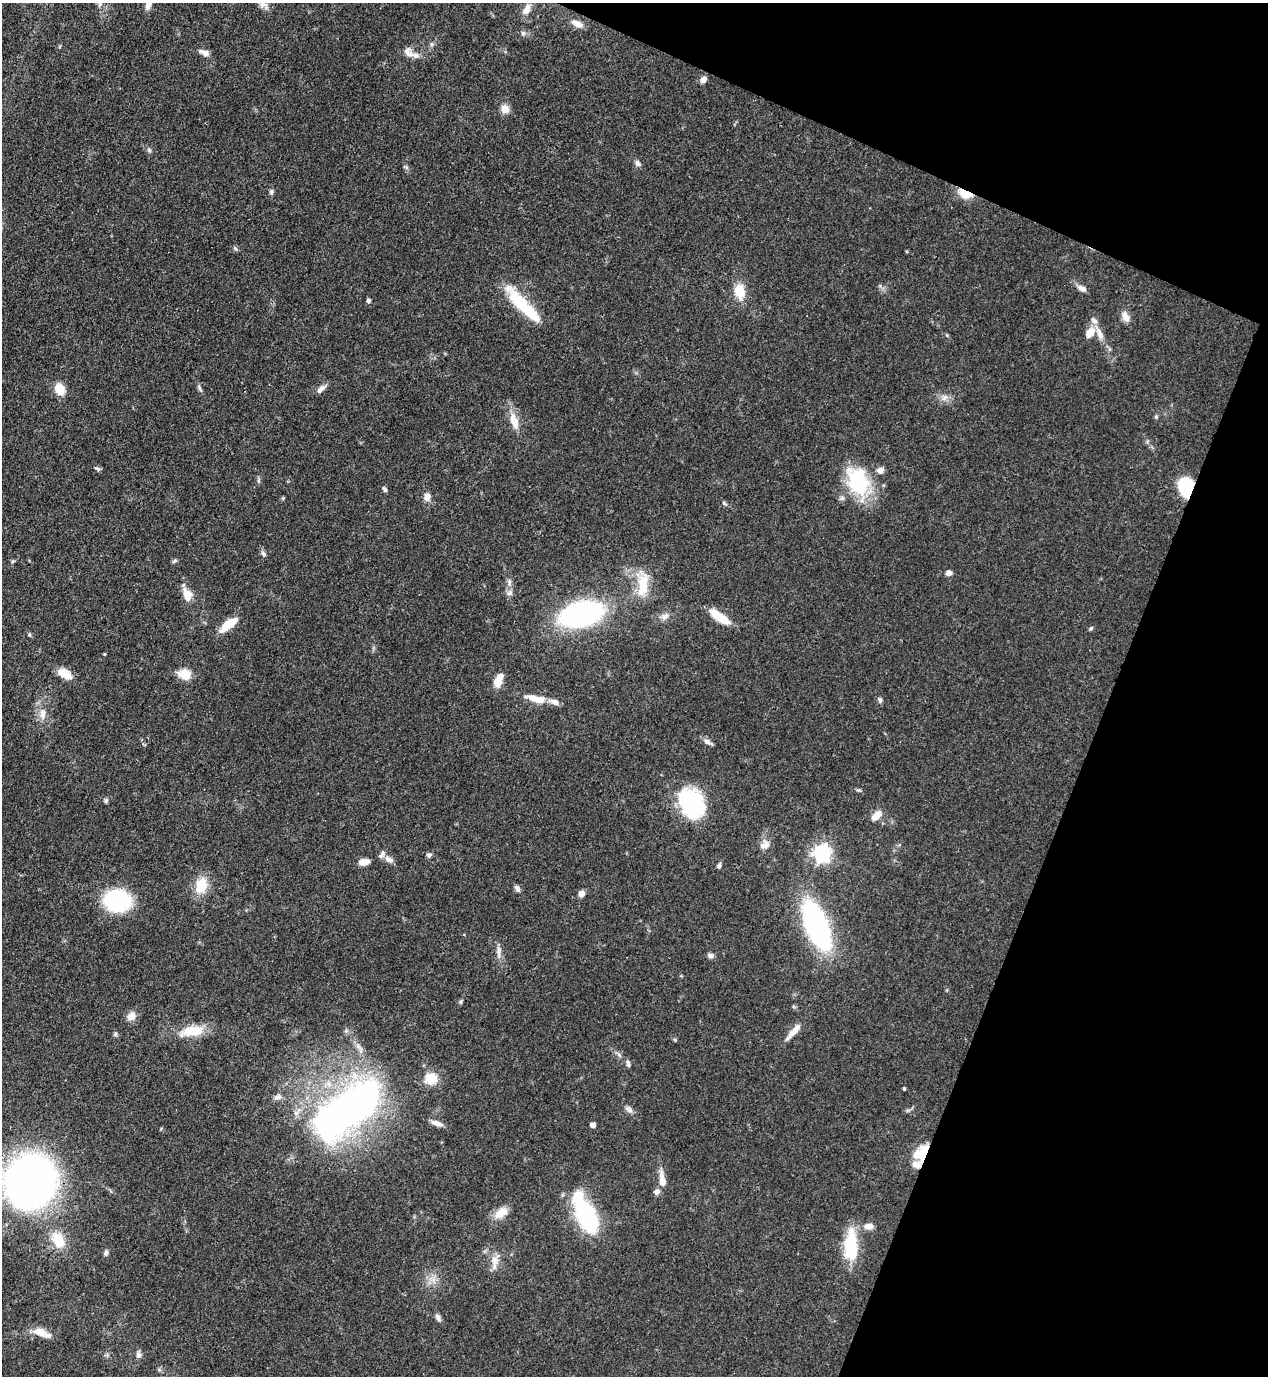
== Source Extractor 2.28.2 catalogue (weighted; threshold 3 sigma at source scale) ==
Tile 8 of 4 x 4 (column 4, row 2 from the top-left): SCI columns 4152-5417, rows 2791-4164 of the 5638 x 5579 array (HDU 1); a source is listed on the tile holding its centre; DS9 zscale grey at full resolution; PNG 1270 x 1378 px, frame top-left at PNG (2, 3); no overlay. Shown black and unused: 20% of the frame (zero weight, under 3 of 4 exposures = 7% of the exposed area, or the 3 px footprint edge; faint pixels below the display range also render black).
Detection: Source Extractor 2.28.2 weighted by HDU 2 'WHT'; one run over the whole footprint, this tile lists its part. Background 0.0512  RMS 0.0033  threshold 0.0147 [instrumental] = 3 sigma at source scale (4.5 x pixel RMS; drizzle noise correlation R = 1.50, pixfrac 1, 0.05/0.05 arcsec/px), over >= 5 px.
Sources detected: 112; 12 inside a brighter listed object's ellipse — not listed separately; the other 100 listed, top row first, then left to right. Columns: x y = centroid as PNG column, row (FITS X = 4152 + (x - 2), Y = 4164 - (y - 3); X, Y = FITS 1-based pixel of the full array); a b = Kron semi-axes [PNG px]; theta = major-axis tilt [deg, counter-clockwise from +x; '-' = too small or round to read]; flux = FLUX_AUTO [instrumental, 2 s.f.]
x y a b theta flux
100 3 11 5 70 0.96
263 4 18 8 -50 1.9
148 5 9 6 63 1.9
527 9 16 8 63 2.5
577 24 16 7 -21 2.7
523 33 6 6 - 0.69
432 44 6 4 90 0.59
204 52 12 6 -20 2.2
408 54 13 8 -10 2.5
703 79 8 6 48 1.7
505 109 10 9 - 2.7
149 150 7 4 -72 0.53
637 163 10 5 -57 0.97
271 192 7 5 68 0.72
965 193 15 8 -22 6.4
235 248 7 4 -58 0.55
1082 288 11 6 -27 1.7
739 291 16 11 -82 6.8
368 300 5 5 - 0.7
520 303 48 15 -50 14
1125 317 15 8 -65 2.6
1090 333 14 9 54 3.8
1100 334 19 7 -69 3.2
200 388 11 4 -67 0.74
60 389 10 8 -61 7.2
321 389 14 6 40 1.6
945 397 10 6 48 1.4
1156 417 5 4 - 0.47
514 421 20 8 -72 5
97 469 9 4 -19 0.65
858 481 41 28 -64 21
1187 487 18 14 -82 19
385 489 7 4 -57 0.68
427 497 9 8 - 2.1
283 498 5 4 - 0.35
724 503 6 4 -32 0.55
263 554 9 5 -52 0.85
175 561 8 4 36 0.59
949 573 7 6 - 1.4
509 582 12 6 85 1.5
643 586 27 12 84 8.9
187 595 14 8 -69 4.7
582 614 29 15 14 100
664 616 12 8 17 1.7
719 617 25 8 -34 7.4
228 624 19 8 38 7.9
1091 628 6 4 46 0.43
30 635 6 4 -70 0.43
104 654 4 3 - 0.29
65 673 17 10 -30 4.6
184 674 17 12 -17 4.4
498 682 11 8 78 4.1
540 699 18 9 3 3.9
880 700 7 5 -71 0.83
42 716 12 8 -71 2.2
707 741 13 6 -34 1.3
106 801 6 5 - 0.62
691 803 36 25 -64 26
876 816 14 8 42 3.2
766 845 14 9 77 2.3
822 853 7 7 - 120
429 855 7 6 - 0.73
389 859 12 6 -33 1.8
364 862 11 6 11 3
719 866 6 5 - 0.82
201 885 19 13 78 8
517 888 8 5 -57 1.2
581 893 7 6 - 1.8
117 901 19 17 -8 41
816 925 31 13 -68 120
499 952 19 6 88 1.9
711 955 8 6 -13 1.1
131 1016 10 8 37 3
192 1031 28 11 9 9.1
793 1031 25 7 47 3.4
115 1034 6 4 89 0.55
675 1040 5 4 - 0.4
628 1063 10 4 -80 0.83
431 1079 14 13 - 6.3
904 1089 3 3 - 0.46
278 1097 10 7 20 1.3
347 1110 99 42 38 130
629 1110 11 6 -40 1.3
437 1123 15 6 -20 2.1
593 1125 4 4 - 2.2
922 1153 17 11 51 10
662 1180 20 7 -82 3.5
31 1181 33 30 66 220
657 1191 8 7 - 1.3
501 1213 19 11 38 4.2
586 1216 30 16 -63 38
868 1226 11 7 1 2.4
58 1240 19 13 -59 7.3
851 1246 35 14 89 16
106 1253 7 5 70 0.91
494 1261 15 9 89 3.1
438 1317 10 6 -56 1.2
40 1332 19 10 -22 4.4
138 1355 9 6 -84 1.2
159 1370 6 4 -19 0.51
Overlapping masked pixels (flux is a lower limit): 4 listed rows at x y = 965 193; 1187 487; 922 1153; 31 1181
Isophote crosses this tile's border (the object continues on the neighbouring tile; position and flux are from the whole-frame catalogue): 3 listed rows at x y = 100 3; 263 4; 148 5